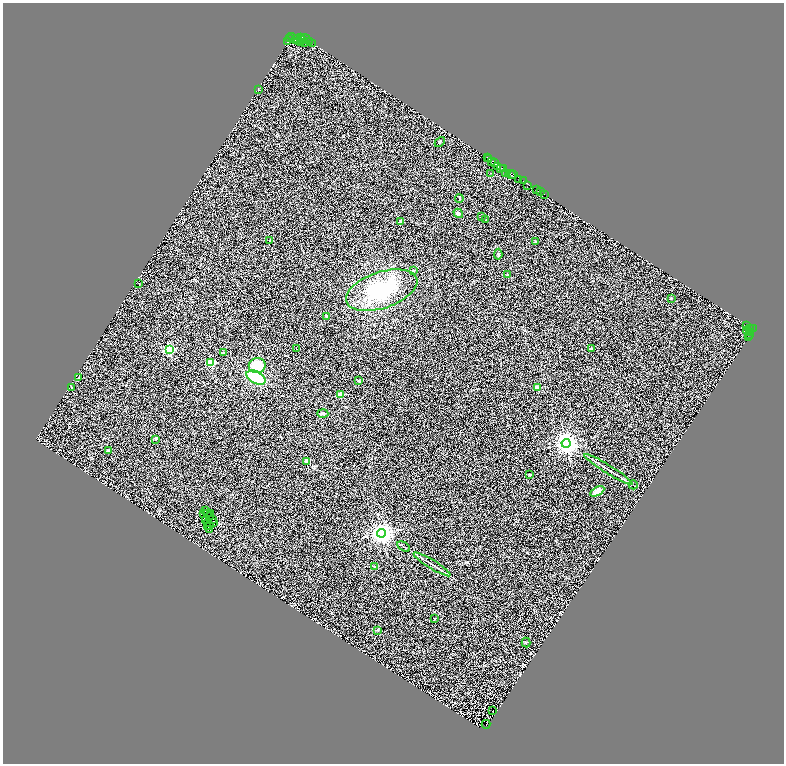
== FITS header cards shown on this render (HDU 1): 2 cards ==
NAXIS1  =                 1563
NAXIS2  =                 1523

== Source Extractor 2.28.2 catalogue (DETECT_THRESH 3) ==
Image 1563 x 1523 px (HDU 1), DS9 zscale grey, zoomed out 1/2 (1 PNG px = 2 x 2 image px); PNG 786 x 766 px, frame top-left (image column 2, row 1522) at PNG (3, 3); each listed source drawn as its Kron ellipse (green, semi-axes under 4 px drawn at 4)
Background 0.89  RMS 0.51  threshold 1.52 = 3 sigma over >= 5 px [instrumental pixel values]
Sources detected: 116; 21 cannot appear on this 1/2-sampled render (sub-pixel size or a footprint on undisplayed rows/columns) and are neither listed nor drawn; the other 95 listed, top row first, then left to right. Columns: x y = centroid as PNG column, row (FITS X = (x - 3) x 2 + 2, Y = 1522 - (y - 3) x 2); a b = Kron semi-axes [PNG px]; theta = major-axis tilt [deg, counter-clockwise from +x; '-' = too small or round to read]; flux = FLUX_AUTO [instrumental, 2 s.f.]
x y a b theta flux
292 36 2 1 - 460
301 37 3 1 - 5500
290 38 2 1 - 290
297 38 3 2 - 150
306 39 7 3 -31 2300
296 40 2 1 - 180
303 40 4 1 - 760
288 41 3 2 - 1400
298 41 4 1 - 930
309 41 2 1 - 820
300 42 3 2 - 720
304 42 2 2 - 200
312 43 2 1 - 440
258 89 2 2 - 110
440 142 6 2 46 73
487 158 3 2 - 460
489 159 3 2 - 1300
492 161 3 2 - 800
494 162 4 2 - 1300
497 166 2 1 - 430
500 168 2 1 - 500
504 169 3 2 - 700
491 173 2 2 - 42
506 173 3 1 - 220
511 174 5 2 - 180
514 174 2 1 - 120
519 179 2 2 - 720
523 181 2 1 - 740
528 185 3 1 - 150
536 190 3 1 - 160
541 192 2 1 - 72
544 194 2 1 - 55
459 198 4 2 - 55
458 213 5 4 - 230
481 217 2 2 - 41
486 220 2 1 - 51
401 221 3 3 - 130
270 240 2 2 - 93
536 242 4 3 - 110
498 254 5 3 - 89
413 270 2 2 - 300
508 275 3 2 - 98
139 284 2 1 - 250
382 290 37 18 18 7000
671 299 3 2 - 50
326 316 3 3 - 93
747 325 3 2 - 240
749 329 3 1 - 150
753 329 2 1 - 320
747 330 2 1 - 100
749 333 2 1 - 52
750 335 2 2 - 93
749 337 3 1 - 30
170 349 3 3 - 9200
296 349 2 1 - 24
591 349 2 2 - 38
224 353 3 2 - 35
211 363 3 3 - 4200
257 365 8 7 - 2700
79 377 2 2 - 180
256 378 10 6 -28 5200
359 381 3 2 - 86
71 388 2 1 - 190
537 388 2 2 - 1100
340 395 2 2 - 2100
323 414 5 3 - 150
155 439 4 3 - 91
566 443 4 4 - 76000
108 451 4 2 - 84
306 461 2 2 - 1500
608 469 28 2 -32 530
530 475 2 2 - 270
633 485 5 1 - 51
597 491 8 4 29 720
206 511 3 1 - 40
208 513 2 1 - 20
211 513 2 2 - 190
203 514 2 1 - 52
210 516 2 1 - 44
212 519 2 1 - 13
205 520 3 2 - 110
207 523 2 1 - 23
213 523 3 1 - 30
207 526 2 1 - 26
210 526 2 1 - 45
210 530 3 1 - 76
382 533 4 4 - 74000
404 546 7 1 -30 83
432 564 21 2 -32 360
375 567 2 2 - 260
434 619 2 2 - 46
378 630 3 3 - 45
526 643 5 3 - 83
492 711 2 1 - 30
486 724 4 1 - 42
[21 sub-pixel or undisplayed-footprint detections neither listed nor drawn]